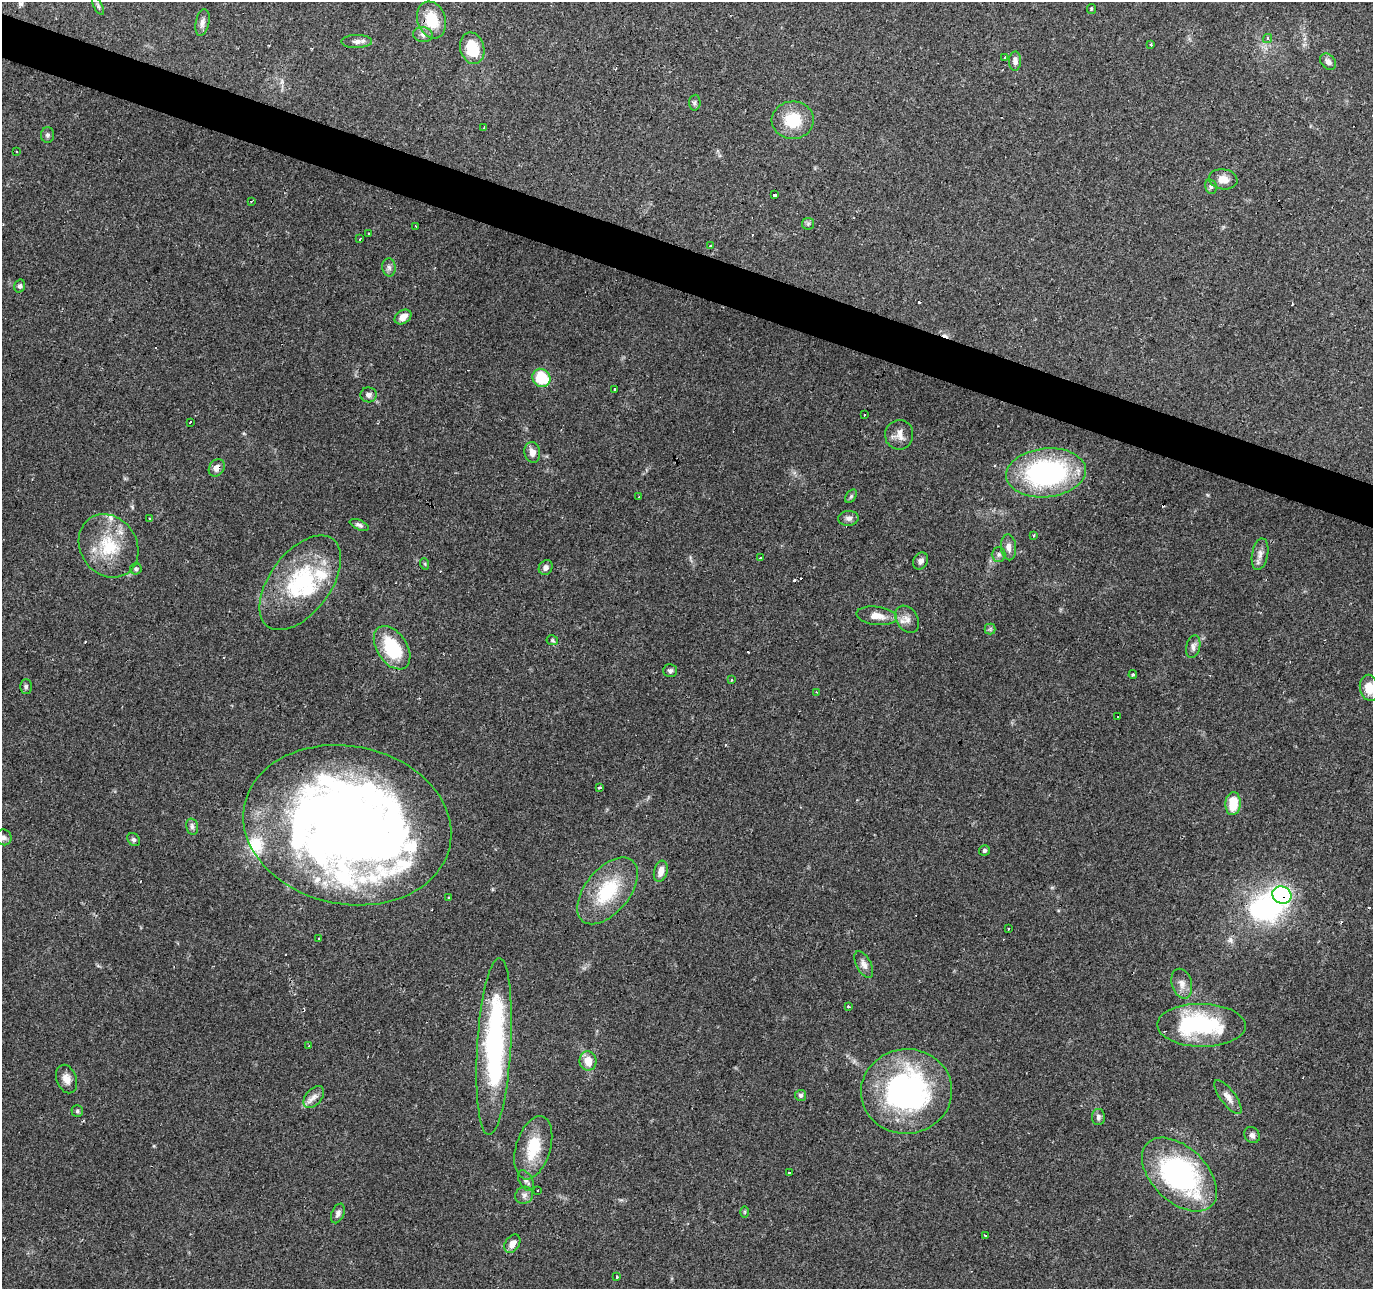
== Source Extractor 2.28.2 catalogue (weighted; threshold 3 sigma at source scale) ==
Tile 11 of 4 x 4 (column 3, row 3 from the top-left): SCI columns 2751-4121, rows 1564-2850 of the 5493 x 5634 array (HDU 1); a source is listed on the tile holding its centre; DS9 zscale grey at full resolution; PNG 1375 x 1291 px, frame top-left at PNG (2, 2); each listed source drawn as its Kron ellipse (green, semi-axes under 4 px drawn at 4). Shown black and unused: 3% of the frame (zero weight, under 2 of 3 exposures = <1% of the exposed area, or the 3 px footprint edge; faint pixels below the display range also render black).
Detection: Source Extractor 2.28.2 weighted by HDU 2 'WHT'; one run over the whole footprint, this tile lists its part. Background 0.0634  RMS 0.0049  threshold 0.022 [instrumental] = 3 sigma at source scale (4.5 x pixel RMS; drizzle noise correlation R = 1.50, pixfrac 1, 0.0396/0.0396 arcsec/px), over >= 5 px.
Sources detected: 137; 3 inside a brighter object's white glare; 20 cosmic-ray / hot-pixel residue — neither listed nor drawn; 8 inside a brighter listed object's ellipse — not listed separately; the other 106 listed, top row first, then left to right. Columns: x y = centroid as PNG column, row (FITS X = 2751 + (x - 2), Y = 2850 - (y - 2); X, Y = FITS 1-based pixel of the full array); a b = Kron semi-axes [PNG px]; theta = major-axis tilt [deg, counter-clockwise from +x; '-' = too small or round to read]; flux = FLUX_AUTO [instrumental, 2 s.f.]
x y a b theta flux
98 6 10 4 -64 0.98
1091 9 5 4 - 0.58
432 20 19 14 -71 15
202 22 14 6 79 2.3
423 35 10 7 -11 2.1
1267 38 5 4 - 1.6
357 41 15 6 1 2.5
1151 45 3 3 - 1.1
472 48 16 12 -75 14
1005 57 3 3 - 2.4
1015 61 9 6 88 2.4
1328 62 9 7 -50 2.1
695 103 8 5 87 1.1
793 120 21 19 4 16
484 127 3 2 - 0.7
47 135 8 6 89 1.3
16 152 3 2 - 0.69
1223 179 14 10 -10 4.6
1211 187 7 5 -77 1.1
774 195 4 3 - 2.6
251 201 3 3 - 0.8
808 224 6 5 - 0.87
416 226 3 2 - 3.7
369 233 3 3 - 1.6
360 239 4 2 - 0.4
711 246 3 3 - 1.7
389 267 9 6 -86 1.6
20 286 6 5 - 1.2
403 317 9 6 35 4
541 378 9 8 - 20
615 389 3 3 - 0.97
369 395 8 7 - 2.2
865 414 3 3 - 1.6
190 422 3 2 - 1.1
899 435 15 14 - 4.5
532 452 10 8 -80 3.5
217 468 9 7 56 3
1046 473 40 24 6 89
851 496 7 5 55 0.94
639 497 3 2 - 0.39
849 518 10 7 4 1.8
150 519 3 2 - 0.42
359 525 10 4 -25 1.4
1034 535 3 3 - 1
109 546 33 28 -56 24
1008 547 13 7 -85 2.9
999 554 7 7 - 1.3
1260 554 16 8 79 3
760 557 3 3 - 9.9
920 561 9 7 58 1.9
425 564 6 3 -72 0.55
546 567 8 6 55 1.9
136 569 5 5 - 0.85
300 583 54 30 53 47
877 616 20 9 -7 5.7
907 619 14 10 -56 3.7
990 629 5 5 - 0.76
552 640 6 5 - 0.7
1193 647 11 7 76 2.2
392 648 24 15 -57 26
670 671 7 6 - 1.2
1133 674 4 3 - 0.58
731 680 3 3 - 0.74
26 687 7 5 90 1
1369 688 13 9 -80 6.8
817 692 4 3 - 0.43
1117 716 3 3 - 1.5
600 788 3 3 - 1.8
1233 804 11 7 85 12
347 825 105 79 -11 620
192 827 8 6 -76 1.3
4 837 8 7 - 1.5
134 840 7 5 -42 1.2
984 850 5 5 - 1.1
661 871 11 6 73 4.1
608 891 39 22 51 29
1282 895 10 8 -28 75
448 898 4 3 - 0.52
1008 929 3 2 - 0.38
318 938 3 2 - 0.75
864 964 14 7 -62 2.9
1182 984 15 10 -74 4
848 1007 3 2 - 0.82
1201 1025 44 21 -1 54
309 1046 3 2 - 1.2
494 1046 89 17 87 91
588 1061 9 8 - 6.5
67 1079 15 10 -69 4
906 1091 45 42 7 110
801 1095 5 5 - 1.2
314 1097 13 8 49 3.1
1228 1097 20 7 -53 3.8
77 1111 6 5 - 0.9
1098 1117 8 6 -89 1.4
1252 1135 8 7 - 1.8
533 1148 32 17 73 16
789 1173 3 3 - 0.88
1179 1175 45 27 -44 98
526 1180 11 6 -60 1.6
538 1190 3 3 - 1.9
524 1195 9 8 - 1.9
745 1212 6 4 89 0.58
338 1213 10 6 66 1.8
986 1235 3 3 - 1.2
512 1244 10 7 54 3.5
616 1277 3 3 - 3.1
Overlapping masked pixels (flux is a lower limit): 2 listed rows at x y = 217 468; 1282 895
Isophote crosses this tile's border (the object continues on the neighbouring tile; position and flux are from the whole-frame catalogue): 1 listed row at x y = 1369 688